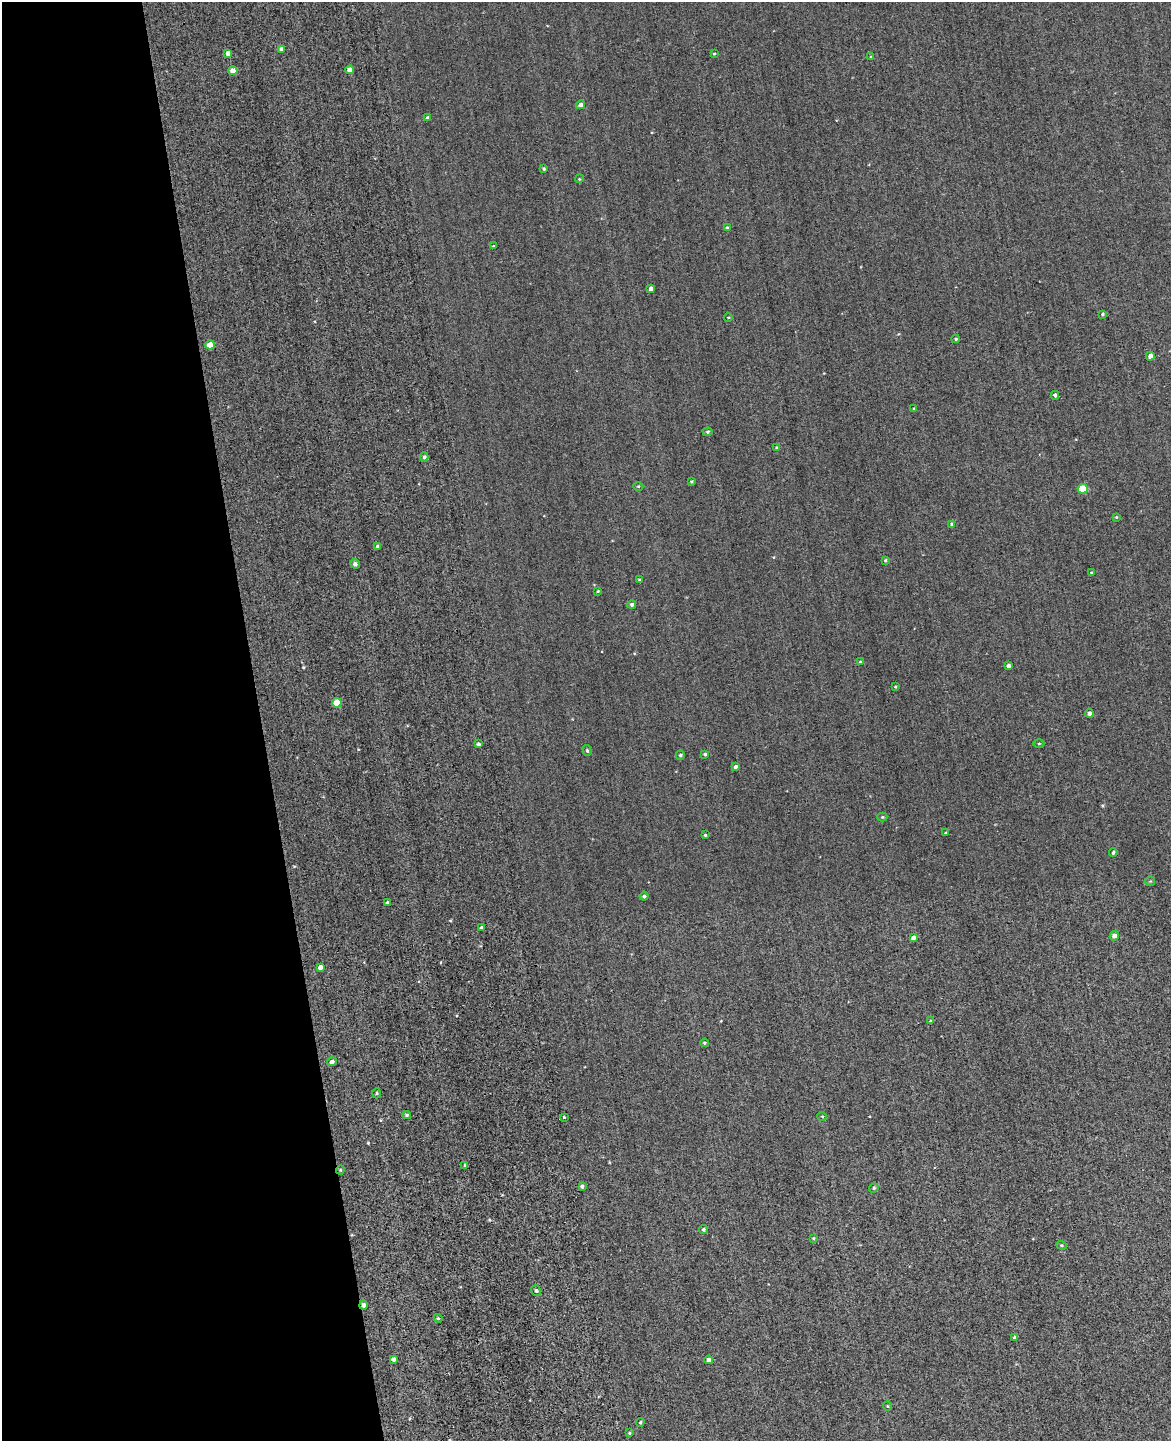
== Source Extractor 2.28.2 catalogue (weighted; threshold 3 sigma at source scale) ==
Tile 5 of 4 x 3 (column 1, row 2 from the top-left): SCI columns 42-1210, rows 1917-3355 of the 4981 x 4952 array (HDU 1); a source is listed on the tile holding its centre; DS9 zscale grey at full resolution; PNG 1173 x 1443 px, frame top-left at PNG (2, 2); each listed source drawn as its Kron ellipse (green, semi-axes under 4 px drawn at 4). Shown black and unused: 22% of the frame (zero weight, under 2 of 3 exposures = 12% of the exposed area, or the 3 px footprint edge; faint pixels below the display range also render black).
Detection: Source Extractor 2.28.2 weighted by HDU 2 'WHT'; one run over the whole footprint, this tile lists its part. Background 0.58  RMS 3.4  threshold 15.2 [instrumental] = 3 sigma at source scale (4.5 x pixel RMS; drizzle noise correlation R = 1.50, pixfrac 1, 0.05/0.05 arcsec/px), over >= 5 px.
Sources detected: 80; all 80 listed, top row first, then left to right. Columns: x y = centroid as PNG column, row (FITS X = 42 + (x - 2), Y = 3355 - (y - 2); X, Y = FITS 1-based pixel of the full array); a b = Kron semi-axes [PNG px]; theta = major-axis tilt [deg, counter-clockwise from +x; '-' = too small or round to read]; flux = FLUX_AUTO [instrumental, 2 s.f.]
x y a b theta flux
282 49 4 4 - 1400
228 53 4 4 - 1600
714 54 4 3 - 370
871 57 4 3 - 300
350 70 4 4 - 2300
233 71 4 4 - 3800
580 105 4 4 - 920
427 118 4 3 - 750
544 169 3 3 - 390
579 179 4 3 - 270
727 228 4 4 - 590
493 246 3 3 - 240
651 288 4 4 - 960
1103 314 4 3 - 390
728 317 4 3 - 250
956 339 4 4 - 320
210 345 4 4 - 4100
1150 356 4 4 - 1800
1055 395 4 3 - 640
914 409 4 4 - 360
707 432 5 4 - 420
777 448 4 3 - 580
424 457 4 4 - 630
691 482 3 3 - 370
638 486 5 3 - 290
1083 489 5 5 - 8000
1116 517 4 4 - 310
952 524 4 4 - 370
377 546 3 3 - 590
885 560 4 3 - 340
355 564 5 4 - 1000
1091 572 3 3 - 250
639 580 4 2 - 240
598 591 3 3 - 300
632 605 4 4 - 750
860 662 4 4 - 430
1008 666 4 3 - 960
895 687 3 2 - 260
337 703 5 5 - 6900
1089 713 4 4 - 1300
1039 743 5 3 - 300
478 744 4 3 - 540
587 750 5 4 - 500
705 754 4 3 - 470
680 755 4 4 - 490
735 767 4 4 - 810
882 817 5 4 - 390
946 833 3 3 - 360
705 835 3 3 - 350
1113 852 4 4 - 640
1150 881 5 5 - 380
644 896 4 4 - 640
387 903 4 3 - 540
481 928 3 3 - 770
1114 936 5 4 - 1500
913 938 4 4 - 1200
320 967 4 4 - 1500
930 1021 3 3 - 350
704 1043 4 3 - 370
332 1062 5 4 - 890
376 1093 5 3 - 390
407 1115 4 4 - 490
822 1116 5 3 - 270
564 1117 3 2 - 280
465 1165 4 3 - 430
340 1170 4 4 - 400
582 1186 4 4 - 730
874 1188 5 4 - 430
703 1229 4 4 - 450
813 1238 3 2 - 290
1062 1245 5 4 - 420
536 1291 5 5 - 600
363 1305 4 4 - 1000
438 1318 4 4 - 420
1015 1338 4 4 - 540
393 1359 4 4 - 1000
709 1360 4 4 - 1100
887 1406 4 4 - 280
640 1422 4 4 - 400
629 1433 4 3 - 310
Overlapping masked pixels (flux is a lower limit): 2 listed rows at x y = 340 1170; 363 1305